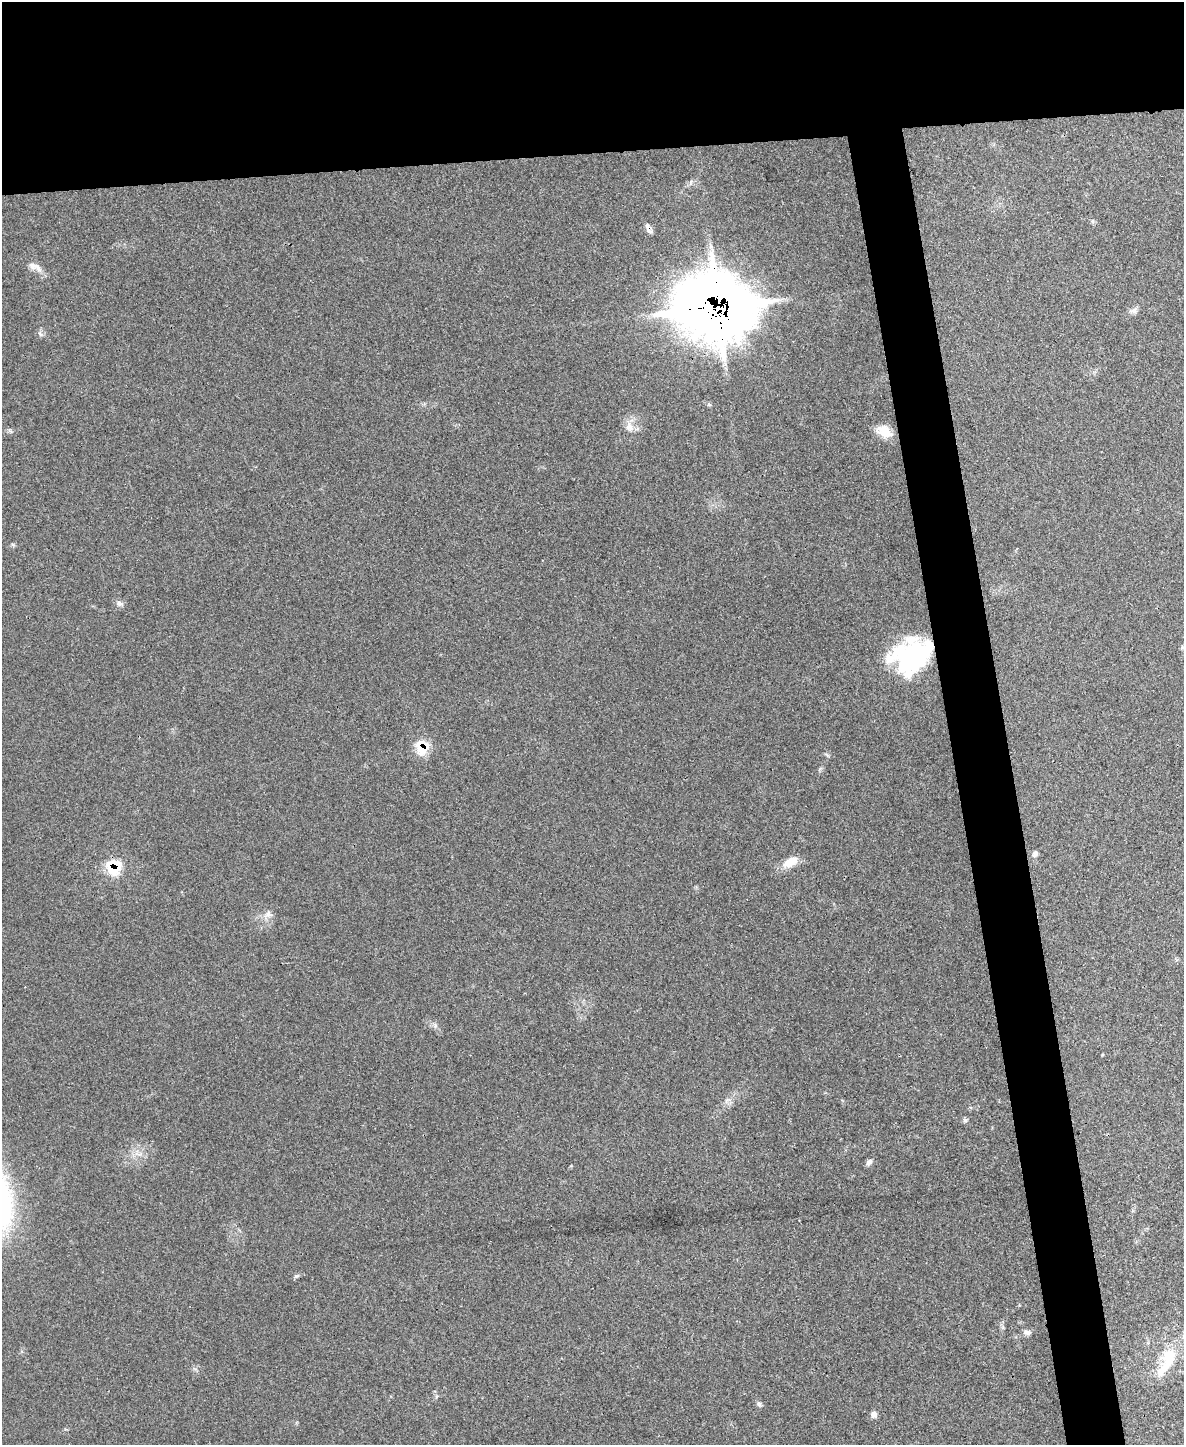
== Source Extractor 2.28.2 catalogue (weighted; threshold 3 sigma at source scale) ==
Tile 2 of 4 x 3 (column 2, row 1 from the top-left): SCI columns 1183-2364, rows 3024-4466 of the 4735 x 4709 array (HDU 1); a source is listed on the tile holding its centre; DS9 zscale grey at full resolution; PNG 1186 x 1447 px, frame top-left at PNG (2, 2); no overlay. Shown black and unused: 15% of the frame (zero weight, under 3 of 4 exposures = <1% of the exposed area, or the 3 px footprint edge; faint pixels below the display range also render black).
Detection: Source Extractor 2.28.2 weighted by HDU 2 'WHT'; one run over the whole footprint, this tile lists its part. Background 0.0442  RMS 0.0051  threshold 0.023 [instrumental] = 3 sigma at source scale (4.5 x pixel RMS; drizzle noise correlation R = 1.50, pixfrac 1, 0.05/0.05 arcsec/px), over >= 5 px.
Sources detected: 27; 1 inside a brighter object's white glare — not listed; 1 inside a brighter listed object's ellipse — not listed separately; the other 25 listed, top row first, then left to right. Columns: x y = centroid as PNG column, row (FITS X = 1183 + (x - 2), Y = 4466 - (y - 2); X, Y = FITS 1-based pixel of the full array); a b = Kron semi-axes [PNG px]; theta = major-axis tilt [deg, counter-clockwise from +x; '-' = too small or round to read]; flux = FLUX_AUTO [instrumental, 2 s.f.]
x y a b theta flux
648 229 15 5 -63 2.1
35 267 23 9 -27 4.5
717 307 27 22 -5 3100
1133 311 12 7 14 2.1
40 334 8 4 -66 1.1
709 404 6 4 -1 0.76
629 427 16 11 -71 4.9
10 430 8 4 -57 0.91
884 431 19 12 -30 8.5
119 603 9 7 -5 1.9
1183 647 7 4 -45 0.88
916 654 40 29 -4 66
422 747 11 10 - 17
1035 854 7 6 - 1.9
790 862 22 11 26 7.1
113 868 15 14 - 18
268 914 13 9 35 3.4
435 1025 8 6 -71 1.5
965 1120 7 5 -3 1.1
869 1162 9 6 55 1.8
296 1276 8 3 5 0.77
1027 1332 11 7 -7 1.9
1169 1358 26 19 86 17
759 1404 8 6 -62 1.3
874 1414 8 7 - 1.9
Overlapping masked pixels (flux is a lower limit): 5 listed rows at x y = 648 229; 717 307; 916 654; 422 747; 113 868
Isophote crosses this tile's border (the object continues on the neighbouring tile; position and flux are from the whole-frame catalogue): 1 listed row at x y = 1183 647